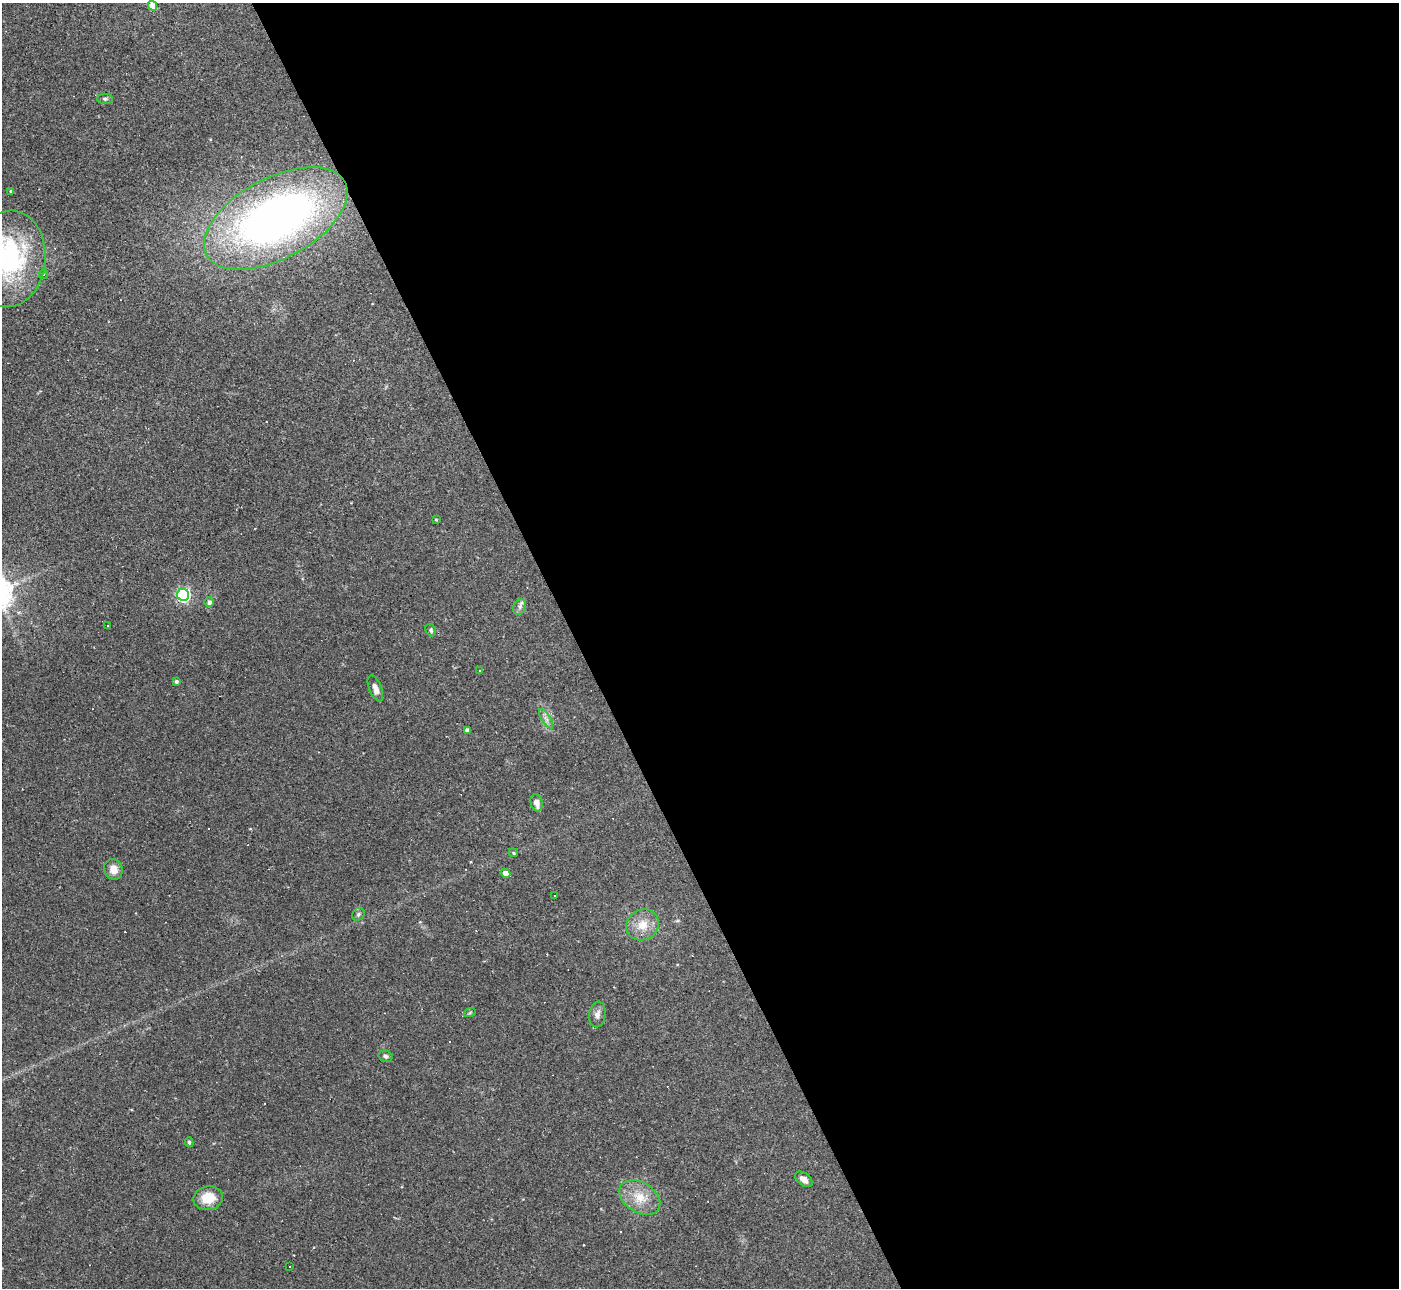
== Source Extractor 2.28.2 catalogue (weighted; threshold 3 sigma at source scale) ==
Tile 8 of 4 x 4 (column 4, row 2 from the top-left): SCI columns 4192-5588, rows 2723-4008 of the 5588 x 5575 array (HDU 1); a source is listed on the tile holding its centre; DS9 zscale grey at full resolution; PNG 1401 x 1290 px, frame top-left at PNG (2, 3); each listed source drawn as its Kron ellipse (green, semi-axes under 4 px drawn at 4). Shown black and unused: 59% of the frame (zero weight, under 2 of 3 exposures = <1% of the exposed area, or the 3 px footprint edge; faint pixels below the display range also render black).
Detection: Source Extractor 2.28.2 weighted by HDU 2 'WHT'; one run over the whole footprint, this tile lists its part. Background 0.0708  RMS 0.0057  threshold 0.0254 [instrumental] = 3 sigma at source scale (4.5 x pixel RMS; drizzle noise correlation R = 1.50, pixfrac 1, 0.05/0.05 arcsec/px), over >= 5 px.
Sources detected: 43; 11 cosmic-ray / hot-pixel residue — neither listed nor drawn; the other 32 listed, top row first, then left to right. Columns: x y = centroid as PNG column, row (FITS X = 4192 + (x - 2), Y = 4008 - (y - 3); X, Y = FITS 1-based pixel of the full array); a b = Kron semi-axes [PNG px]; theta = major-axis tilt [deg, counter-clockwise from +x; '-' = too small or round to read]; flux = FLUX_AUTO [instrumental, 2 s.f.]
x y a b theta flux
152 6 5 4 - 6.9
105 99 8 5 0 1.1
11 191 4 3 - 0.78
276 218 78 40 28 280
8 259 48 37 84 91
44 274 5 3 - 0.5
436 520 4 3 - 0.52
183 595 6 6 - 100
209 602 5 4 - 2
520 607 8 6 66 1.8
107 625 3 3 - 1.6
431 630 6 5 - 1.1
480 671 3 3 - 21
176 681 4 4 - 1.1
375 688 14 6 -68 3.8
546 719 11 4 -56 2
467 730 4 4 - 1.8
537 803 9 6 -77 3.8
513 853 5 4 - 0.71
113 869 10 9 - 5.3
506 873 5 4 - 5.8
555 896 3 3 - 2.8
358 914 7 5 47 1.1
643 925 17 15 32 9.2
470 1012 6 4 21 0.77
597 1014 13 8 80 3
386 1056 7 5 -15 1.4
189 1142 5 3 - 0.99
804 1179 10 6 -37 3.3
640 1197 22 15 -31 12
208 1198 15 12 10 11
290 1266 3 3 - 2.2
Isophote crosses this tile's border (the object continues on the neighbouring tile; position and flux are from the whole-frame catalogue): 1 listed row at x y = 8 259